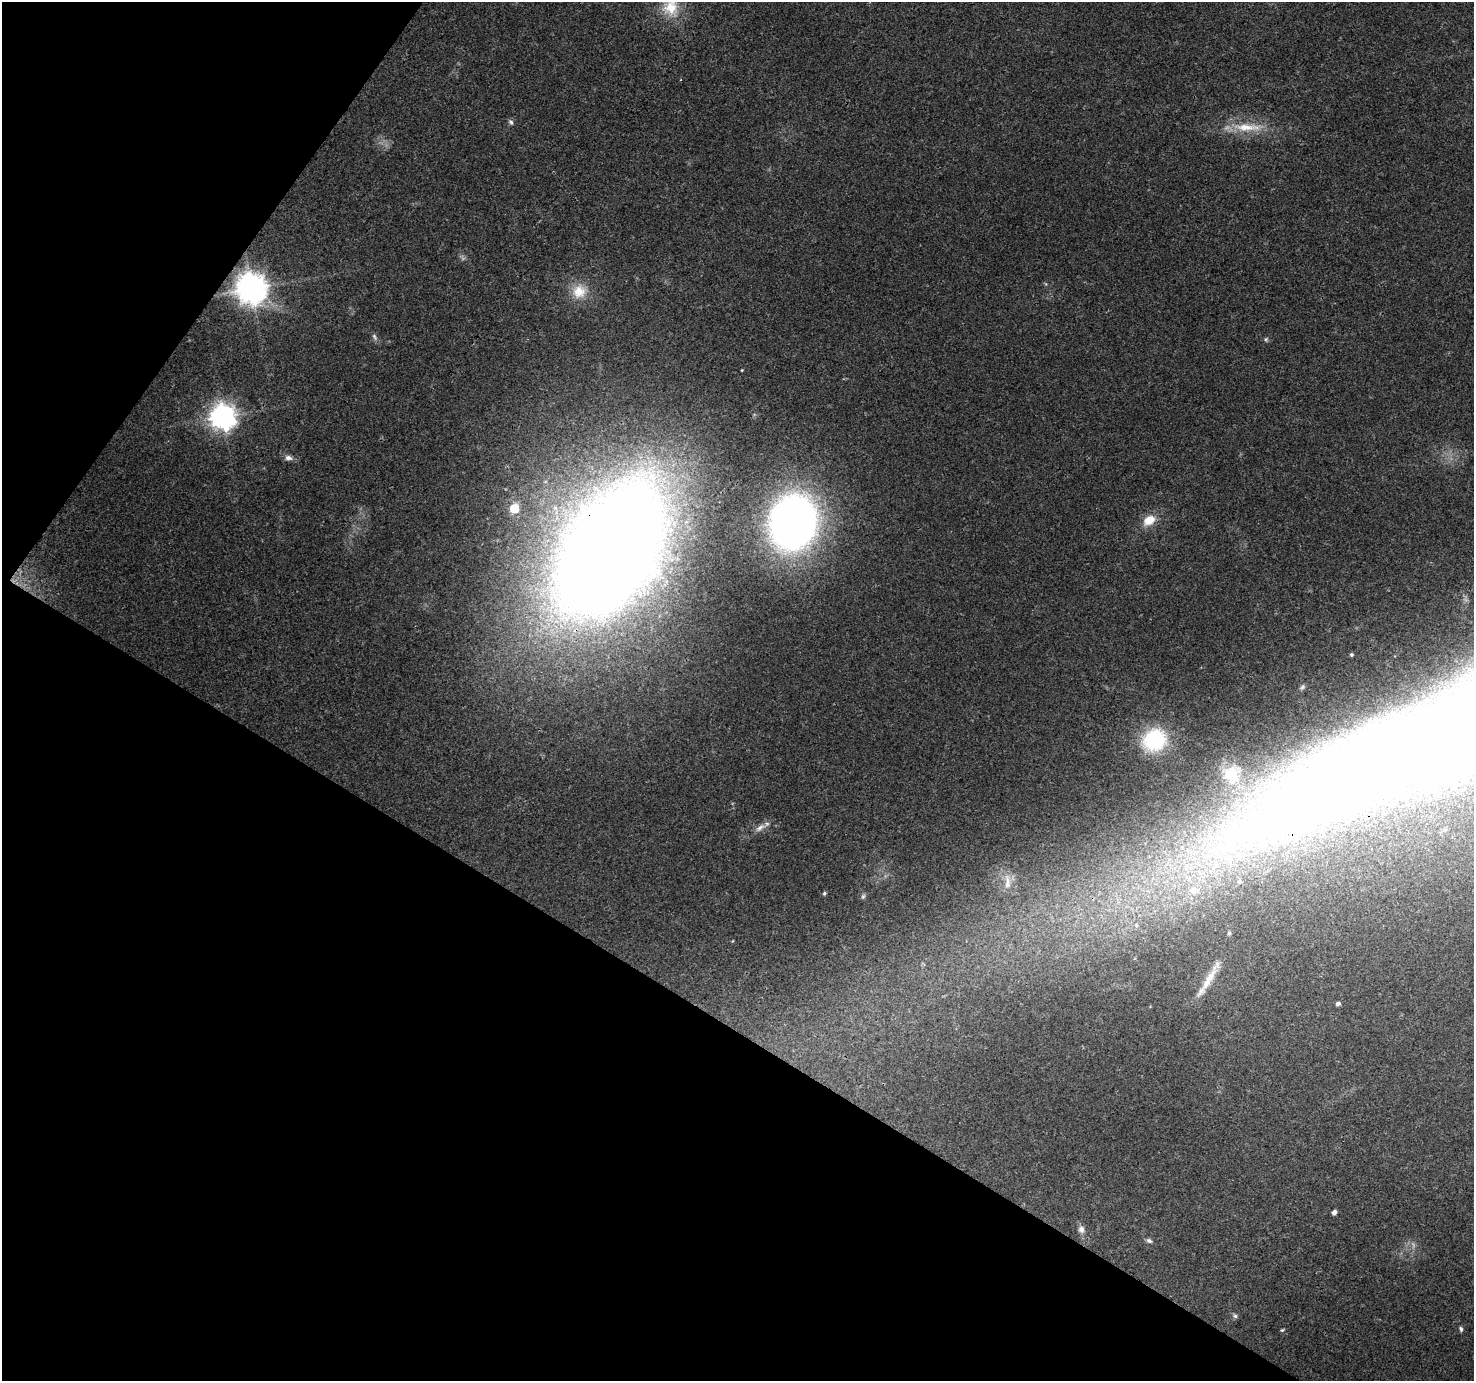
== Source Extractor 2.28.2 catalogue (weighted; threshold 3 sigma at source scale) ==
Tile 9 of 4 x 4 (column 1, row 3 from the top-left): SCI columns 2-1473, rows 1570-2948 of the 5899 x 5963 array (HDU 1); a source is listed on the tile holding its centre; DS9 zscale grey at full resolution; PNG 1476 x 1383 px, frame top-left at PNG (2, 2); no overlay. Shown black and unused: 32% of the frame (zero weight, under 3 of 4 exposures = <1% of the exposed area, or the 3 px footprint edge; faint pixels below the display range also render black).
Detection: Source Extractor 2.28.2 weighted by HDU 2 'WHT'; one run over the whole footprint, this tile lists its part. Background 0.0419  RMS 0.0039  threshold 0.0177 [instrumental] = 3 sigma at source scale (4.5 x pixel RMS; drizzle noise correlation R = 1.50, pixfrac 1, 0.0396/0.0396 arcsec/px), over >= 5 px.
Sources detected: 32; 1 too faint to see at this stretch — not listed; the other 31 listed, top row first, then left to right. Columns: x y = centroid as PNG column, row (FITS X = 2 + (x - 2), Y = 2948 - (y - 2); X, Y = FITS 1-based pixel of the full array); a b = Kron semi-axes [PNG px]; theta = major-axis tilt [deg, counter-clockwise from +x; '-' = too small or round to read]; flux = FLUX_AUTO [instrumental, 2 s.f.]
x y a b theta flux
671 7 25 23 88 13
511 122 8 6 -53 1
1247 127 47 11 0 12
252 288 10 9 - 670
579 291 21 19 59 8.9
374 337 10 6 -64 1.2
1266 339 6 5 - 0.65
742 370 3 3 - 0.31
223 417 9 9 - 400
288 458 10 7 -10 1.7
514 508 6 6 - 17
1149 520 15 10 34 6.8
793 522 37 30 76 340
613 552 127 69 60 1100
1351 655 4 4 - 0.71
1154 740 24 22 25 28
1232 774 29 28 - 18
760 827 16 7 33 2.6
1007 882 21 8 -88 3.9
1193 891 12 12 - 4.8
824 893 5 4 - 0.6
863 896 7 5 67 0.73
1229 933 5 4 - 0.67
1209 979 42 9 60 7.5
1338 1003 5 4 - 1
1334 1212 5 4 - 1.5
1081 1229 9 7 -90 1.9
1149 1241 8 6 -25 1.1
1235 1316 7 5 0 0.94
1461 1329 7 5 -71 0.79
1282 1330 5 3 - 0.54
Overlapping masked pixels (flux is a lower limit): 2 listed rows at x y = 252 288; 613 552
Isophote crosses this tile's border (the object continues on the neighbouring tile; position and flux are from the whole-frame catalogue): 1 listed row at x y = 671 7